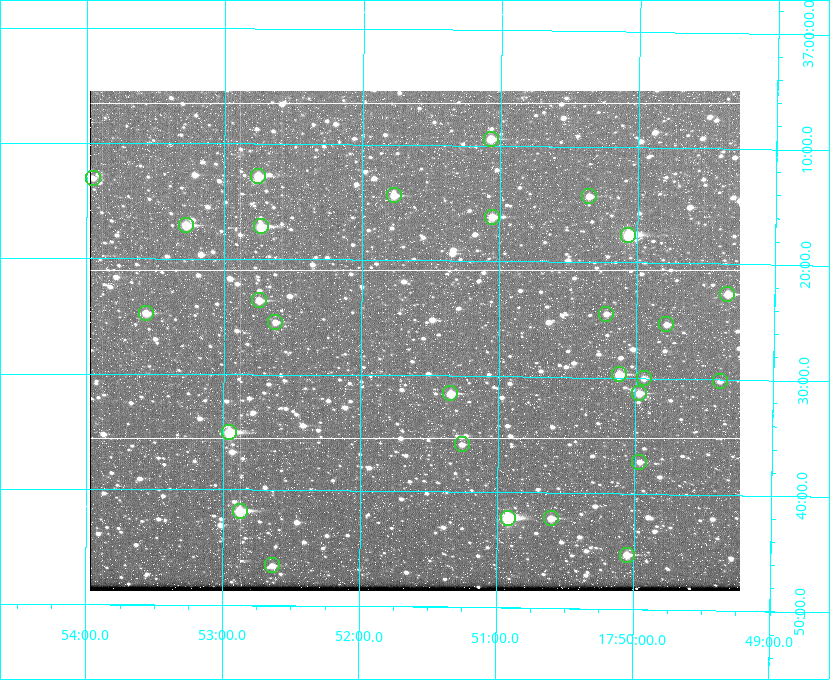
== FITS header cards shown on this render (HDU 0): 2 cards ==
NAXIS1  =                  650
NAXIS2  =                  500

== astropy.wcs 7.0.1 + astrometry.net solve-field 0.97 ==
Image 650 x 500 px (HDU 0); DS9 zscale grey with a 90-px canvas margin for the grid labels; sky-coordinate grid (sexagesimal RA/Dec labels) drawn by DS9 from the SOLVED WCS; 28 Tycho-2 reference stars matched to detected sources circled (green)
Header WCS: none
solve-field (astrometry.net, Tycho-2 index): SOLVED blind (the file carries no WCS)
Solved WCS: RA---TAN-SIP/DEC--TAN-SIP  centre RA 17:51:37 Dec +37:27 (267.90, +37.45 deg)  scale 5.2 arcsec/px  FOV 56.3' x 43.3'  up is +179 deg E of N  parity flipped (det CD > 0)
(file carries no celestial WCS; the grid is the blind solution)
Tycho-2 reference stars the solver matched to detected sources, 28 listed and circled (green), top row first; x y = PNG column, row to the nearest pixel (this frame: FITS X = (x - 90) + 1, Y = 500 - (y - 91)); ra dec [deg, ICRS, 3 dp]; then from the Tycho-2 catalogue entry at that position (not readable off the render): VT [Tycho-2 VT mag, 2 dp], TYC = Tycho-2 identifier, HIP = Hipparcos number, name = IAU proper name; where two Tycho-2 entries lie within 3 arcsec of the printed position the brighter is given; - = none
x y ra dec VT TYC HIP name
491 139 267.768 +37.157 9.98 2620-745-1 - -
258 176 268.189 +37.213 9.71 2620-542-1 - -
93 178 268.489 +37.217 11.29 2620-732-1 - -
394 195 267.943 +37.240 10.39 2620-505-1 - -
589 196 267.589 +37.238 11.09 2619-212-1 - -
492 217 267.764 +37.270 10.17 2620-784-1 - -
186 225 268.319 +37.285 9.88 2620-536-1 - -
261 226 268.183 +37.286 8.98 2620-786-1 87506 -
628 235 267.517 +37.293 8.96 2619-379-1 - -
727 294 267.335 +37.377 10.60 2619-634-1 - -
259 300 268.186 +37.393 10.44 2620-175-1 - -
146 313 268.392 +37.412 10.60 2620-800-1 - -
606 314 267.555 +37.408 11.50 2619-358-1 - -
275 322 268.156 +37.424 11.25 2620-712-1 - -
666 324 267.445 +37.422 11.17 2619-451-1 - -
619 374 267.531 +37.495 10.07 2619-274-1 - -
644 378 267.485 +37.500 11.33 2619-40-1 - -
720 381 267.347 +37.503 12.15 3088-638-1 - -
450 393 267.836 +37.525 9.96 3089-889-1 - -
639 393 267.494 +37.522 10.35 3088-270-1 - -
229 432 268.239 +37.584 8.64 3089-755-1 - -
462 444 267.815 +37.598 11.54 3089-1081-1 - -
639 462 267.491 +37.621 11.40 3088-1284-1 - -
240 511 268.219 +37.697 8.93 3089-671-1 - -
508 518 267.730 +37.705 8.13 3089-1203-1 87349 -
551 518 267.652 +37.703 11.04 3089-693-1 - -
627 555 267.512 +37.755 10.10 3089-2332-1 - -
272 565 268.159 +37.775 11.22 3089-2245-1 - -